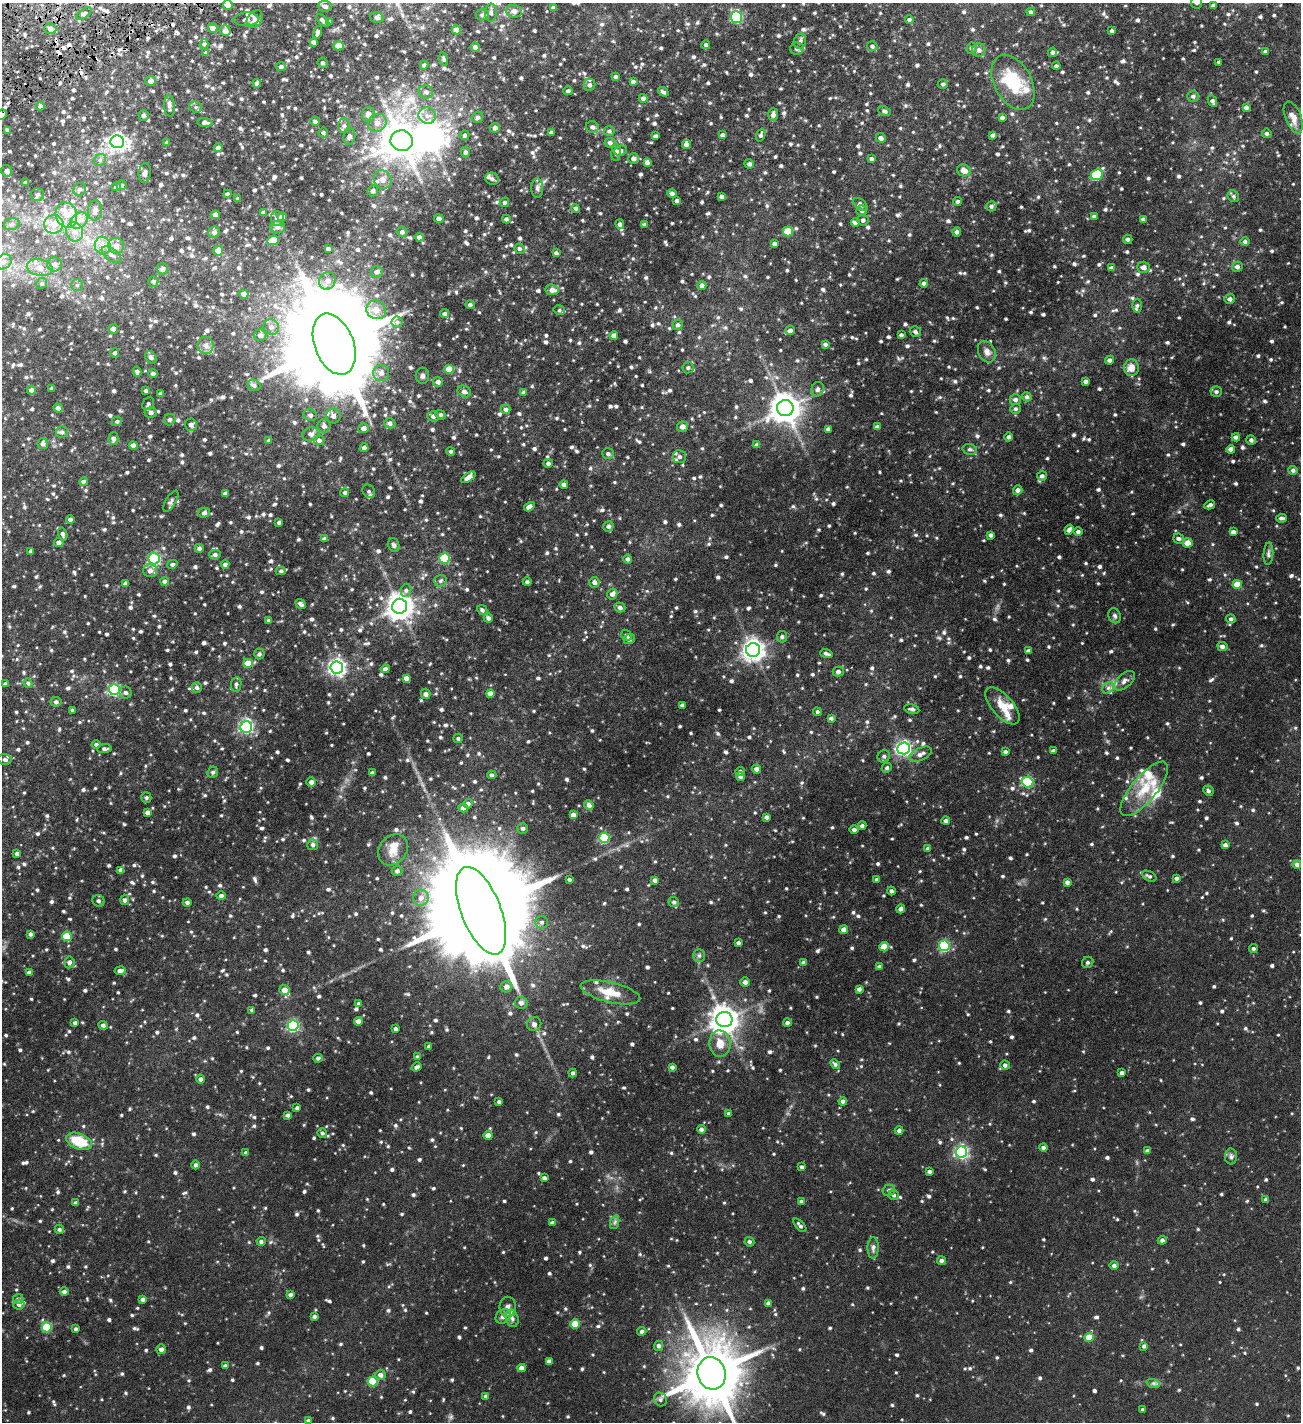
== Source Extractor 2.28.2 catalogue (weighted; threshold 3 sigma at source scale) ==
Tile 11 of 4 x 4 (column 3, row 3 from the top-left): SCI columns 2759-4057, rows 1424-2843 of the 5650 x 5686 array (HDU 1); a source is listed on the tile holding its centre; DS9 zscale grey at full resolution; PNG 1303 x 1424 px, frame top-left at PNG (2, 3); each listed source drawn as its Kron ellipse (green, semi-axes under 4 px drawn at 4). Shown black and unused: <1% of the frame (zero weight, under 8 of 16 exposures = <1% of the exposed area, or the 3 px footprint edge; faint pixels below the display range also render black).
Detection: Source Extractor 2.28.2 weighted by HDU 2 'WHT'; one run over the whole footprint, this tile lists its part. Background 0.094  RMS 0.004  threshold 0.0162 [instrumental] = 3 sigma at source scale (4.09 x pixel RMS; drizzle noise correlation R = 1.36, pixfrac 0.8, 0.05/0.05 arcsec/px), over >= 5 px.
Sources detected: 1385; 1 inside a brighter object's white glare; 6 cosmic-ray / hot-pixel residue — neither listed nor drawn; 29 inside a brighter listed object's ellipse — not listed separately; of the other 1349, all 500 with FLUX_AUTO >= 0.674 (the completeness limit of this list) listed and drawn (849 fainter detections not listed), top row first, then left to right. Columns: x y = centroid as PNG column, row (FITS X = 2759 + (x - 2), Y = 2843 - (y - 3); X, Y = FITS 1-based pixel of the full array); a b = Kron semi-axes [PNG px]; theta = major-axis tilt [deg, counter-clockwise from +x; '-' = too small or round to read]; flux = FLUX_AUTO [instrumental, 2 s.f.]
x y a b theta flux
1197 3 6 6 - 0.8
228 5 5 5 - 1.6
1213 5 4 3 - 0.82
325 6 7 5 -2 1.1
553 7 4 4 - 0.74
514 11 8 6 -3 1.8
1031 12 4 4 - 0.85
491 13 9 6 89 1.2
84 14 8 4 38 0.7
482 15 6 5 - 0.89
377 17 7 5 -17 0.86
737 17 6 5 - 33
246 19 12 7 2 1.2
255 19 10 7 52 1.7
323 20 8 4 -41 0.95
909 20 4 4 - 0.72
330 22 3 3 - 0.74
213 28 5 4 - 2.1
50 29 6 5 - 1.2
456 30 4 4 - 2.6
225 31 5 5 - 1.7
1112 31 3 3 - 0.73
318 32 6 4 73 1.2
800 41 8 6 71 0.98
314 42 4 4 - 1.2
204 44 5 4 - 0.69
706 45 4 4 - 0.8
339 46 5 4 - 5.3
872 46 5 5 - 0.81
475 47 5 4 - 0.97
797 48 7 6 - 1
971 48 5 5 - 0.78
979 50 7 6 - 1.3
1266 51 3 3 - 0.8
1052 52 5 4 - 0.81
206 53 4 4 - 0.73
444 59 7 4 -78 0.69
1219 62 4 3 - 0.69
323 63 5 5 - 0.67
424 65 4 4 - 0.68
1056 66 4 4 - 0.72
281 67 5 4 - 0.7
616 77 4 4 - 0.72
151 81 5 5 - 1.5
633 81 4 3 - 0.82
1013 82 29 18 -61 14
257 83 4 4 - 0.83
943 84 5 4 - 0.8
589 85 6 5 - 1.1
568 91 5 4 - 0.83
426 92 7 6 - 1.2
663 92 6 4 -36 0.71
1193 96 6 5 - 0.8
643 98 4 4 - 1.1
1212 101 6 4 -63 0.89
40 106 4 4 - 0.93
169 106 10 5 -86 1.2
196 107 6 5 - 0.79
1246 107 4 3 - 1
885 111 6 4 -23 0.88
368 114 7 6 - 1.8
2 115 5 4 - 0.74
773 115 6 5 - 1.4
144 116 5 5 - 0.86
427 116 8 8 - 2.1
478 117 6 5 - 0.83
1293 117 17 8 -69 2.7
1002 118 4 3 - 0.84
315 121 5 4 - 1.1
205 123 7 4 -5 1.3
377 123 10 8 42 2.2
344 125 7 5 90 0.94
592 127 6 6 - 1
495 128 5 5 - 0.98
7 130 4 4 - 0.68
609 131 5 5 - 0.68
323 132 5 4 - 0.67
551 132 4 4 - 0.89
1267 133 5 4 - 0.71
464 135 5 4 - 0.71
722 135 4 4 - 0.81
761 135 7 4 71 0.73
992 135 4 3 - 0.79
349 136 8 6 81 1.1
655 136 4 3 - 0.72
881 138 5 4 - 1.3
402 141 11 10 - 590
117 142 7 6 - 130
167 143 4 3 - 1
610 143 5 5 - 1
686 144 4 4 - 1.2
218 148 4 4 - 1.3
621 151 6 5 - 1
465 152 5 5 - 0.83
616 153 8 4 87 1
634 159 5 5 - 1.1
871 159 4 4 - 0.75
100 160 6 5 - 0.72
647 162 4 4 - 1.1
749 164 5 4 - 0.88
964 170 7 5 -23 2.1
7 171 6 5 - 0.94
145 173 10 6 84 1.2
1097 175 6 5 - 20
383 179 9 8 - 2.5
492 179 7 6 - 0.93
26 182 3 3 - 0.85
121 185 5 5 - 0.79
116 187 4 4 - 0.79
537 188 10 6 -89 1.1
80 189 6 6 - 0.88
373 191 5 5 - 0.92
672 193 5 4 - 0.84
37 194 6 6 - 0.87
227 194 4 4 - 0.72
722 196 3 3 - 0.88
1233 196 6 5 - 0.68
238 199 3 3 - 0.7
677 201 4 4 - 1.2
957 201 4 4 - 0.79
504 202 5 4 - 0.71
860 204 8 5 -37 0.95
991 206 5 5 - 0.78
576 208 4 4 - 0.82
95 210 10 7 88 1.5
862 210 5 5 - 0.94
263 212 4 4 - 0.72
66 215 13 10 -70 4.4
215 215 4 4 - 2.3
1094 216 4 3 - 0.93
282 217 5 4 - 2.4
278 219 7 6 - 1.3
439 219 5 4 - 1.1
506 219 4 4 - 0.77
1143 219 3 3 - 0.8
863 220 5 5 - 0.98
79 221 9 7 41 2.1
855 222 4 4 - 1.1
12 224 8 6 17 0.96
54 224 9 9 - 3.7
620 224 5 4 - 0.93
644 224 4 3 - 0.72
278 227 7 6 - 1
74 232 10 8 -71 2.7
214 232 6 5 - 1
402 232 5 5 - 0.88
788 232 5 5 - 10
957 232 4 4 - 0.99
419 237 4 4 - 1.3
1128 239 4 4 - 0.84
273 240 5 4 - 7.5
1245 242 4 4 - 0.81
774 243 3 3 - 0.94
103 246 9 8 - 2.2
116 246 8 8 - 2.2
328 248 4 3 - 0.91
519 249 5 5 - 0.71
218 251 5 5 - 3.1
556 253 4 4 - 0.79
112 255 11 6 -38 1.4
3 262 9 7 32 1.6
55 264 7 7 - 1.7
1144 267 6 5 - 1.8
1237 267 5 5 - 1.2
40 268 13 8 -11 2.6
1112 268 4 4 - 1.1
162 269 5 5 - 1.2
377 272 6 5 - 1.2
153 281 5 5 - 0.74
327 281 9 8 - 1.9
42 283 5 5 - 0.71
924 283 4 4 - 1
77 285 6 6 - 0.74
702 286 4 4 - 1.3
552 290 6 5 - 1.7
244 294 5 4 - 1.4
1230 299 5 5 - 1.2
470 305 4 4 - 0.95
1137 306 7 5 87 0.69
376 310 10 9 - 3.2
559 310 6 5 - 0.68
445 314 4 4 - 0.89
397 322 5 5 - 0.7
678 325 5 5 - 0.74
271 327 8 7 - 1.6
113 329 5 4 - 1.3
790 330 5 4 - 1.3
915 332 6 5 - 0.77
260 335 6 6 - 1.1
901 335 4 3 - 0.77
614 336 4 4 - 1.9
334 344 32 19 -69 7900
825 344 4 4 - 0.68
206 345 9 8 - 1.8
987 352 11 8 -62 1.7
115 353 4 4 - 0.76
151 357 7 5 -51 0.93
1110 360 5 4 - 0.97
688 368 6 5 - 0.73
1131 368 8 7 - 2.8
449 369 5 4 - 5.6
137 372 5 4 - 0.74
381 373 8 8 - 1.8
153 374 4 4 - 0.99
422 376 8 7 - 0.95
1086 381 4 3 - 0.9
438 382 5 5 - 1.1
254 385 7 5 -29 0.92
52 388 3 3 - 0.71
817 389 7 6 - 1.1
31 390 4 4 - 1.2
146 391 4 4 - 0.73
464 391 7 5 -26 1
524 392 4 4 - 0.87
1216 392 6 5 - 0.73
161 394 4 3 - 0.95
1027 397 5 4 - 0.78
1015 400 6 5 - 0.92
148 404 7 5 55 0.74
58 408 5 4 - 0.85
785 408 8 8 - 480
506 409 5 4 - 0.92
1015 409 5 5 - 0.69
151 412 6 5 - 1.2
310 415 7 5 -23 0.76
440 415 5 4 - 0.73
333 416 7 7 - 1.4
433 416 5 5 - 1.1
170 420 6 5 - 0.77
117 421 5 5 - 0.69
390 423 6 5 - 1
191 425 6 6 - 1.5
324 426 7 6 - 1.1
683 427 5 5 - 1.8
877 427 4 4 - 0.95
363 428 5 5 - 1.3
828 429 4 4 - 0.97
62 432 6 6 - 1.1
311 434 9 6 20 1.1
1009 437 4 4 - 0.83
1236 437 4 4 - 0.87
113 438 6 5 - 1.2
319 440 5 4 - 0.84
1251 440 5 4 - 0.86
269 441 4 3 - 0.81
43 444 5 5 - 0.93
133 445 4 4 - 2.2
757 445 4 4 - 1.2
364 448 4 4 - 1.1
970 449 7 5 -15 0.76
1231 449 4 4 - 1.9
451 451 4 4 - 0.69
608 454 6 5 - 0.88
679 457 7 6 - 1.1
548 463 5 4 - 0.91
1293 470 4 4 - 0.83
1042 476 5 4 - 0.92
468 477 8 4 34 1.8
84 482 4 4 - 1.1
564 484 4 4 - 1.1
1018 490 5 4 - 1.2
369 491 7 6 - 0.88
225 493 4 3 - 0.99
345 493 4 4 - 0.74
171 501 12 5 59 0.93
1210 505 5 3 - 0.77
529 507 6 4 31 1.5
204 513 6 5 - 1.1
1281 518 5 3 - 0.83
70 519 4 4 - 0.86
279 522 3 3 - 0.81
608 526 5 5 - 0.88
1069 530 5 4 - 1.2
1078 532 4 4 - 0.8
1233 532 4 4 - 1.2
63 534 7 4 -73 0.95
991 535 4 4 - 0.93
325 539 4 4 - 1.1
1179 539 5 5 - 0.88
59 542 5 4 - 1.1
1188 543 5 4 - 4.3
394 545 7 5 -71 0.81
199 548 4 4 - 0.79
31 552 4 3 - 0.89
1268 554 11 5 86 0.84
215 555 5 5 - 0.97
444 558 5 5 - 21
154 559 5 5 - 38
628 559 4 4 - 0.87
172 564 5 4 - 0.77
225 564 4 4 - 0.93
150 571 7 6 - 1.6
281 571 5 4 - 0.74
165 581 4 4 - 1.1
441 581 6 5 - 0.73
527 582 4 4 - 0.69
594 582 5 5 - 1.2
125 584 4 4 - 0.79
1237 584 5 4 - 5.8
406 590 6 5 - 0.83
612 594 5 5 - 1.3
301 604 6 4 -39 1
400 606 7 7 - 330
620 607 5 5 - 0.97
482 610 5 4 - 0.84
1115 616 8 6 -66 0.78
488 618 4 4 - 1.1
1231 619 5 4 - 0.77
269 621 4 4 - 0.73
626 635 6 4 -45 0.8
782 637 5 5 - 0.72
629 639 5 5 - 1
1222 646 5 4 - 0.99
753 650 7 7 - 220
1028 651 4 3 - 0.87
826 653 6 3 -18 0.79
259 654 5 5 - 0.69
248 663 5 4 - 5.7
337 667 6 6 - 120
385 669 4 4 - 1.1
838 671 5 5 - 0.94
406 678 4 4 - 1.6
1125 681 12 7 42 1.5
28 683 5 4 - 0.69
5 684 3 3 - 0.78
236 684 7 5 82 0.89
197 688 5 5 - 0.79
1108 688 6 5 - 0.88
114 690 5 5 - 37
126 693 6 6 - 0.96
490 693 4 4 - 2.1
426 694 5 4 - 1.1
56 702 5 5 - 0.85
682 705 3 3 - 0.85
1003 706 23 10 -49 5.1
912 709 7 5 -11 0.92
73 710 4 3 - 0.72
817 712 4 4 - 0.68
831 718 4 3 - 0.77
246 727 6 6 - 58
458 738 5 4 - 0.69
96 744 4 4 - 0.81
904 748 6 6 - 84
104 749 7 4 3 0.79
1005 751 4 3 - 0.75
1053 751 4 4 - 0.91
920 754 12 6 25 1.7
884 756 6 6 - 0.89
5 760 7 5 -16 0.78
887 768 5 5 - 0.69
756 769 4 4 - 1.4
740 771 5 4 - 0.72
213 772 6 5 - 0.76
372 773 4 3 - 0.78
492 775 4 4 - 0.75
740 777 4 4 - 0.92
311 782 5 4 - 1.2
1027 782 6 5 - 29
1144 789 34 12 50 9
1208 791 5 5 - 0.79
146 797 5 5 - 0.74
468 804 5 4 - 1.2
589 805 5 4 - 1.3
463 808 5 4 - 1.9
147 812 4 4 - 1.2
573 815 4 4 - 1.8
767 817 4 3 - 0.88
946 821 4 4 - 0.96
862 826 4 4 - 0.74
523 828 5 5 - 0.8
854 830 4 4 - 0.88
604 838 5 5 - 23
313 845 5 5 - 1
1225 845 4 4 - 1
928 848 4 4 - 0.69
393 850 17 13 51 4
17 854 4 3 - 1.1
1297 864 4 4 - 1.1
121 870 4 4 - 1.3
397 871 5 5 - 0.95
1149 876 8 5 -27 0.74
1177 878 4 4 - 0.89
569 880 3 3 - 0.71
655 880 4 4 - 1.2
877 880 4 3 - 0.89
1067 882 4 4 - 0.99
891 891 4 4 - 0.83
221 896 4 4 - 0.98
421 898 8 8 - 2.1
125 900 5 4 - 0.92
98 901 6 5 - 0.97
187 902 4 4 - 0.93
674 902 5 5 - 0.78
901 909 4 4 - 1.1
481 911 46 20 -68 13000
542 922 6 6 - 0.89
844 929 4 4 - 2
30 934 4 4 - 0.79
67 936 5 4 - 9.3
738 943 4 3 - 0.77
944 946 5 5 - 26
884 947 5 4 - 6.3
1253 948 4 4 - 0.74
699 955 6 5 - 0.68
69 962 6 5 - 1
804 962 4 4 - 0.88
1088 962 6 5 - 0.74
879 967 4 4 - 1.1
120 971 5 4 - 1.3
29 972 4 3 - 1.1
745 982 4 4 - 1.2
506 987 6 5 - 1.6
859 989 4 4 - 0.99
284 990 5 5 - 2.8
610 992 30 10 -13 6.6
359 1003 3 3 - 0.68
521 1003 6 6 - 1.3
252 1010 4 4 - 0.83
724 1020 8 7 - 390
358 1021 4 4 - 2.5
75 1023 4 3 - 0.9
787 1023 4 4 - 1
534 1024 7 7 - 1.2
103 1025 5 4 - 0.99
293 1026 5 5 - 37
396 1029 4 3 - 0.92
720 1044 13 10 -86 3.7
429 1046 4 4 - 0.73
418 1057 4 4 - 0.83
318 1058 5 4 - 0.72
835 1064 6 4 -45 0.75
1005 1065 5 4 - 0.9
417 1067 5 4 - 0.91
672 1067 4 3 - 0.85
573 1073 4 4 - 0.74
1122 1073 4 3 - 0.95
201 1079 4 4 - 1.1
843 1101 4 4 - 1.2
499 1102 4 3 - 0.74
297 1108 4 3 - 0.76
729 1114 4 4 - 0.7
288 1115 4 4 - 0.88
701 1129 4 4 - 0.97
899 1130 4 4 - 0.9
322 1133 5 4 - 0.71
488 1135 4 4 - 3.2
79 1141 13 8 -21 9.5
1043 1147 4 4 - 0.83
1147 1151 4 3 - 0.75
961 1152 6 5 - 59
246 1153 4 3 - 0.95
1231 1157 8 6 -89 0.85
196 1165 4 4 - 0.88
802 1167 3 3 - 0.7
929 1172 3 3 - 0.9
544 1178 4 4 - 0.89
889 1190 6 5 - 0.78
894 1195 5 5 - 0.76
1266 1200 4 3 - 1.1
801 1201 4 4 - 0.8
76 1203 4 4 - 1
615 1222 7 4 71 0.7
552 1223 4 3 - 0.73
800 1225 8 3 -47 0.81
59 1229 4 4 - 0.73
1162 1240 4 4 - 0.92
261 1241 4 4 - 0.8
749 1242 5 4 - 0.74
873 1248 11 5 89 1.1
942 1260 4 4 - 0.9
1114 1265 4 4 - 0.88
64 1292 4 4 - 1
290 1294 4 4 - 0.92
18 1299 5 5 - 0.78
143 1299 4 4 - 0.92
769 1303 4 4 - 1.5
19 1304 5 5 - 1
508 1307 10 8 89 1.5
503 1316 8 6 43 1.5
314 1317 4 3 - 0.72
512 1318 9 6 -73 1.2
575 1324 4 4 - 8
47 1327 5 5 - 15
76 1329 3 3 - 0.71
642 1331 4 4 - 1
1089 1337 4 4 - 6.9
659 1346 5 4 - 1
1144 1346 4 3 - 0.78
161 1349 5 5 - 1.1
549 1361 4 3 - 0.97
225 1366 4 4 - 0.85
521 1368 4 4 - 2
712 1373 16 14 -73 2100
380 1375 5 5 - 1.5
373 1381 5 5 - 15
1153 1383 7 4 -18 0.68
486 1396 4 4 - 0.72
660 1399 7 6 - 0.84
1143 1410 3 3 - 0.76
308 1420 4 4 - 0.74
Isophote crosses this tile's border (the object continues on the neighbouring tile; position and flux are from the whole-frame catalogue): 5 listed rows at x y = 1197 3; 228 5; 2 115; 1281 518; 712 1373